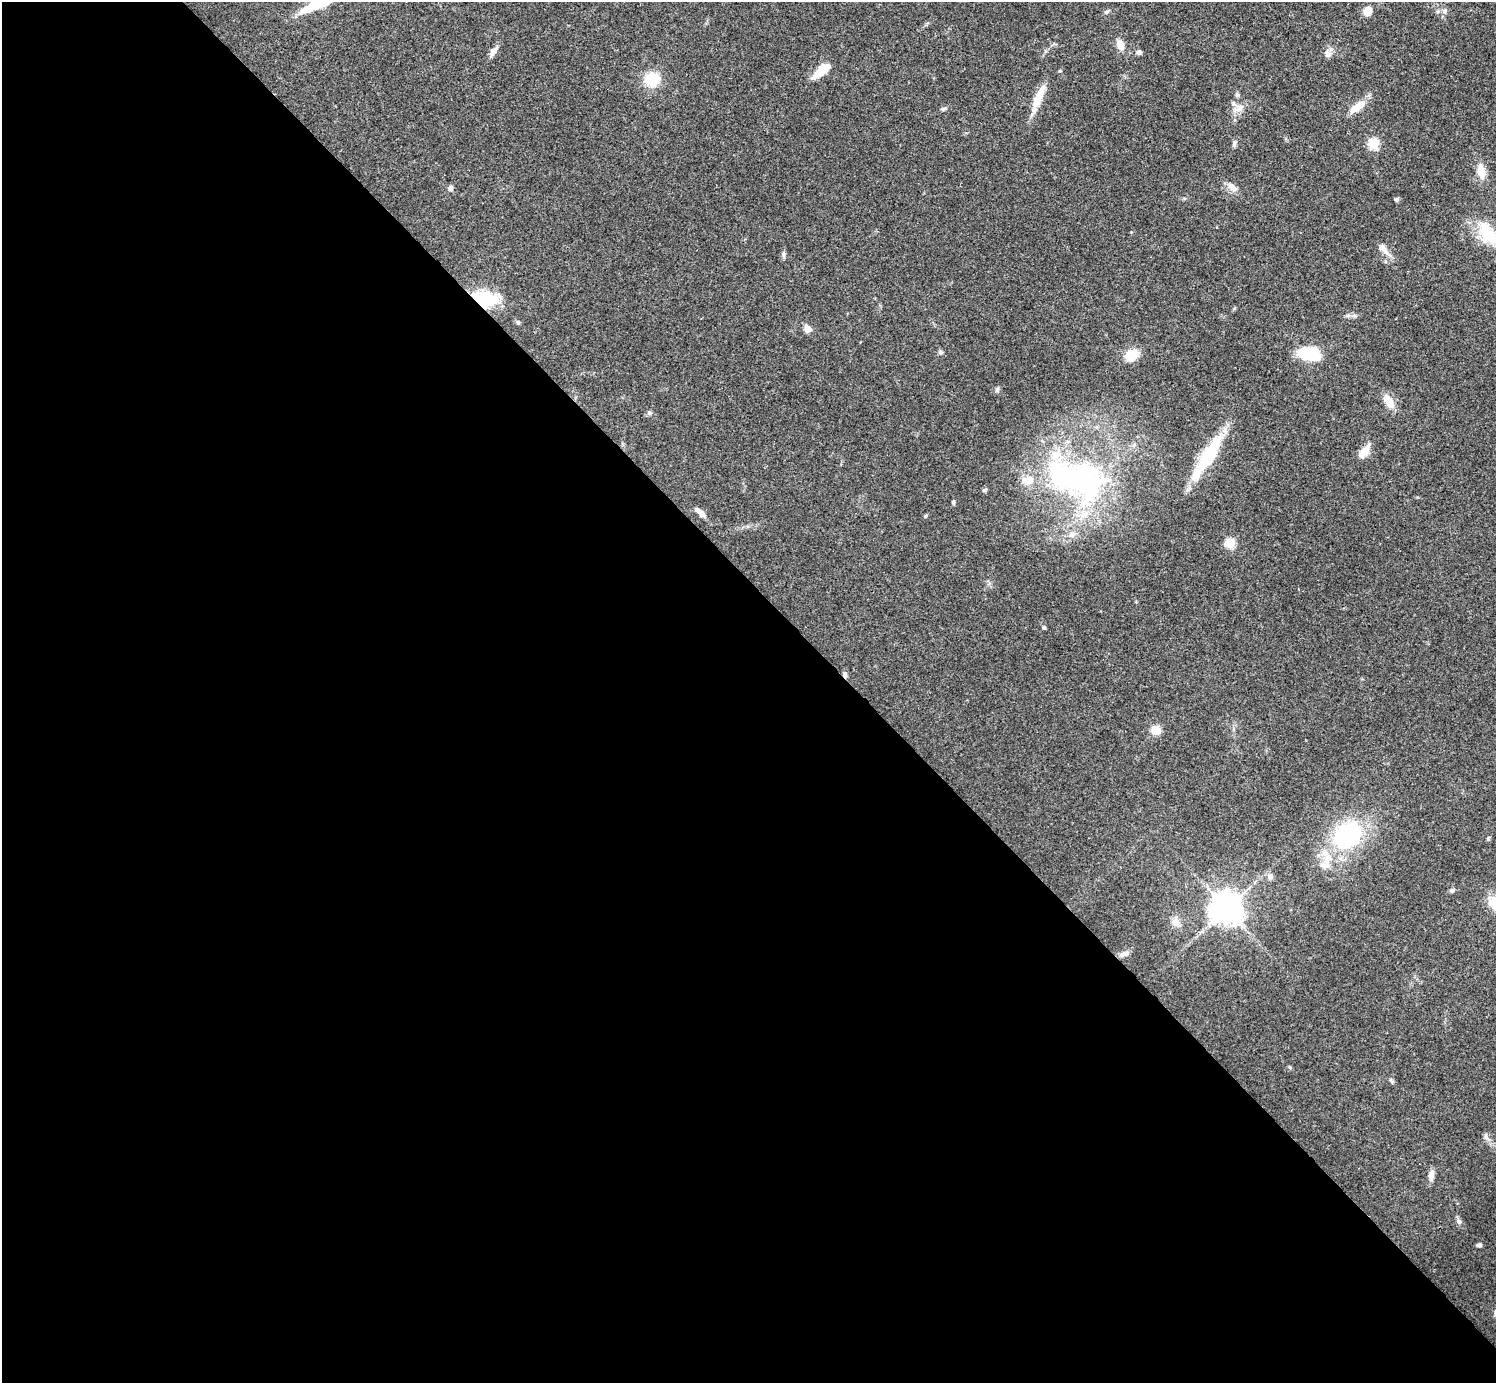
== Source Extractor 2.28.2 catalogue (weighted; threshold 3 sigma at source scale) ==
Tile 9 of 4 x 4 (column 1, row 3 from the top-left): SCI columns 3-1496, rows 1538-2918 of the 5980 x 5979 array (HDU 1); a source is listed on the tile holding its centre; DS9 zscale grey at full resolution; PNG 1498 x 1385 px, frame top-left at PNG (2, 2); no overlay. Shown black and unused: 57% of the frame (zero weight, under 3 of 4 exposures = <1% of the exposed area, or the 3 px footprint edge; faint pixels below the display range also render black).
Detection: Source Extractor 2.28.2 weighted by HDU 2 'WHT'; one run over the whole footprint, this tile lists its part. Background 0.0612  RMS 0.0056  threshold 0.0251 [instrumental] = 3 sigma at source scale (4.5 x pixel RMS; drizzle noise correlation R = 1.50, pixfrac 1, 0.05/0.05 arcsec/px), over >= 5 px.
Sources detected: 66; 1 inside a brighter object's white glare — not listed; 4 inside a brighter listed object's ellipse — not listed separately; the other 61 listed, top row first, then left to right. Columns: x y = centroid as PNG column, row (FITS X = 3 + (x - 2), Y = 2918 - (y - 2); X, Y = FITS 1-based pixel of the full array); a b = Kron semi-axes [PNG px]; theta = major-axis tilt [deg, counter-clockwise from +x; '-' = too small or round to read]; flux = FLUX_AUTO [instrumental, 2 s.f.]
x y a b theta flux
321 3 48 10 23 27
1368 11 9 7 62 6.3
1438 11 6 4 44 0.95
1444 11 8 6 85 1.9
1107 12 8 5 37 1.1
1120 45 10 8 -78 5.5
493 51 15 7 54 3
1139 52 7 6 - 1.6
1328 54 11 9 -60 2.9
821 70 23 9 41 10
1060 71 4 4 - 0.56
652 79 18 15 8 15
1040 93 31 10 69 9.2
1237 95 7 5 -56 1.1
1357 107 22 9 37 7.9
1238 108 19 8 25 4.5
943 109 8 4 7 1.1
1234 144 9 5 75 1.3
1374 144 5 5 - 41
1481 172 19 10 -79 6.6
450 188 7 7 - 1.6
1233 188 15 8 -41 4.2
1397 199 6 5 - 1
1488 234 34 16 -54 22
1384 249 22 7 -47 4.1
784 254 9 5 -87 1.3
485 299 32 18 -6 25
1354 316 8 4 0 1.4
518 322 6 6 - 1
807 328 11 8 -56 3
940 352 6 5 - 1
1306 353 12 10 13 25
1131 355 17 12 27 9.5
997 389 7 5 74 1.2
1389 401 16 9 -59 8.7
649 413 7 6 - 1.2
1364 452 20 9 53 6.5
1208 456 56 12 58 36
1076 478 93 52 -19 150
985 490 7 4 28 0.89
953 502 5 5 - 0.78
698 510 15 6 -34 2.6
925 516 5 4 - 0.69
1072 535 9 6 -15 2.4
1230 543 5 5 - 30
1044 627 5 5 - 0.82
845 675 8 5 -80 1.6
1156 730 9 8 - 8.4
1347 835 23 19 43 71
1326 860 16 9 78 6.8
1270 877 8 7 - 1.8
1452 890 7 5 26 1.2
1226 909 9 9 - 1100
1176 922 13 10 -55 4.3
1124 954 13 7 13 2.7
1290 1067 5 4 - 0.73
1391 1080 9 3 -56 0.89
1486 1137 9 5 -72 1.6
1431 1175 13 6 83 3.5
1458 1221 8 7 - 1.7
1479 1245 6 4 3 1.4
Overlapping masked pixels (flux is a lower limit): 2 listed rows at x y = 485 299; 845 675
Isophote crosses this tile's border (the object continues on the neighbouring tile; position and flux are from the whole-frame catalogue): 2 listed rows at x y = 321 3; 1488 234